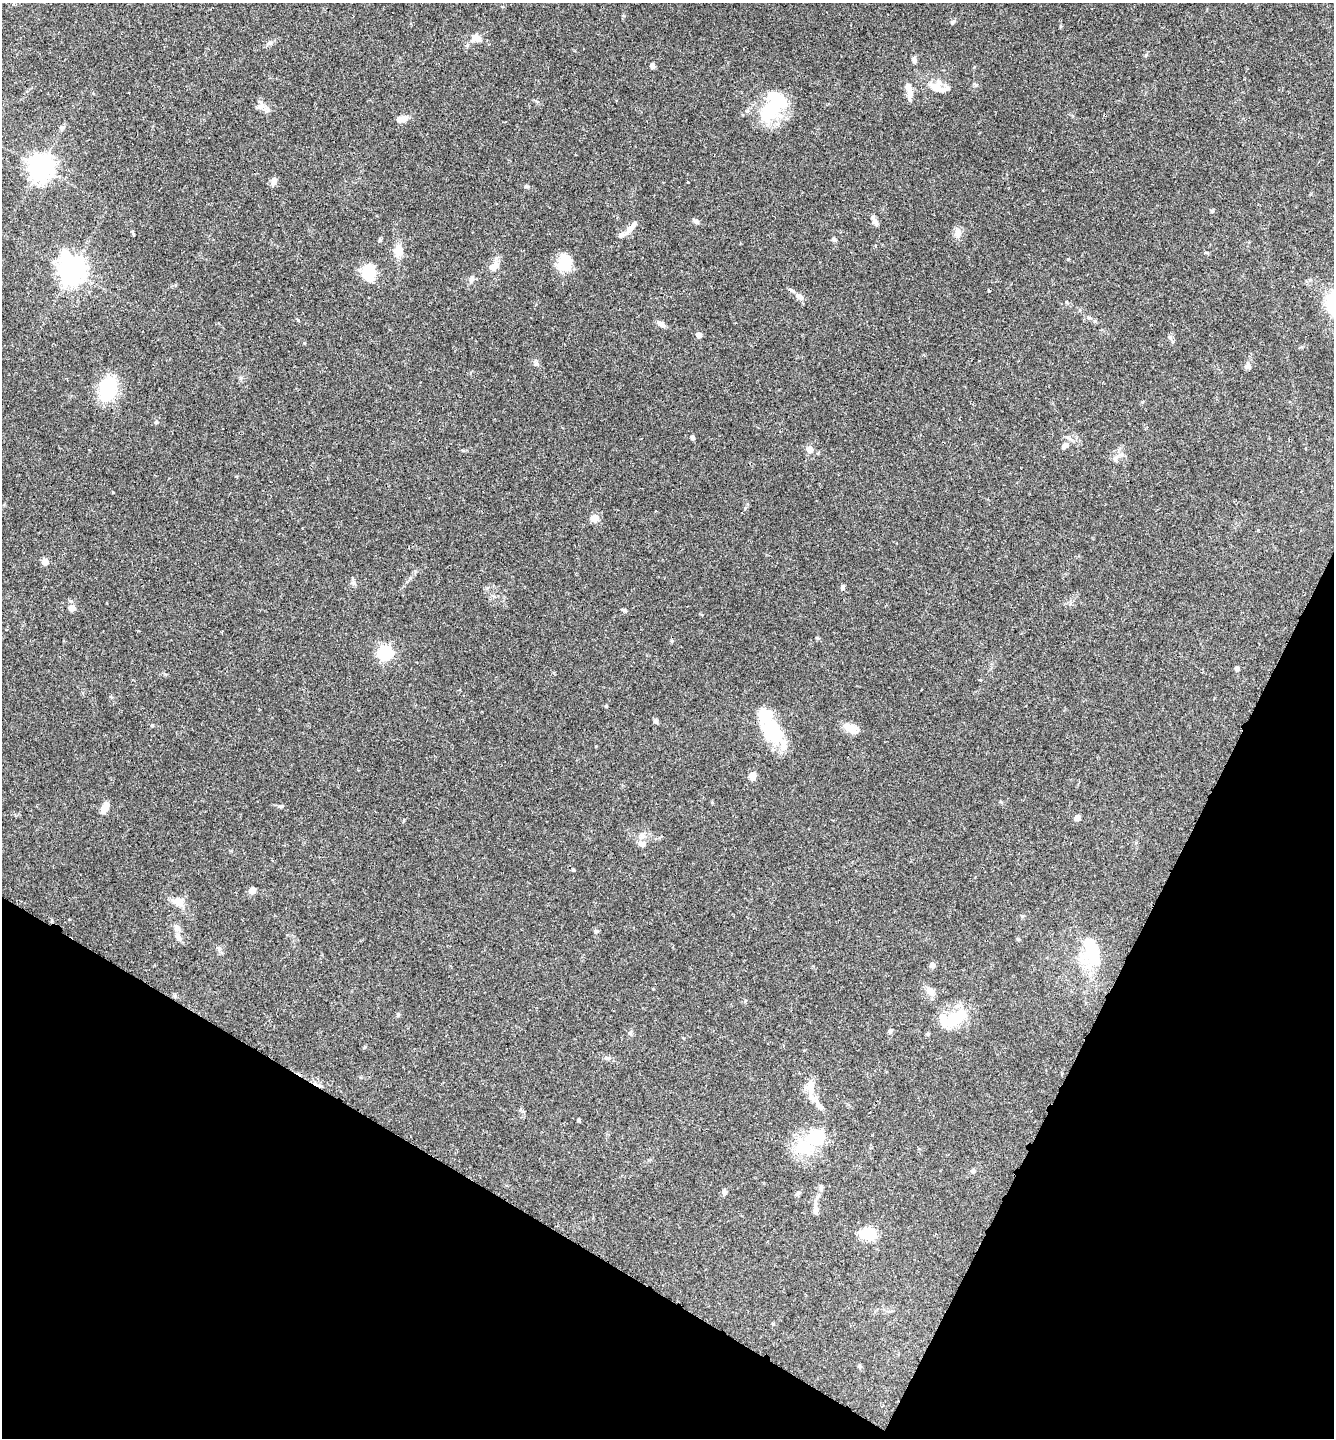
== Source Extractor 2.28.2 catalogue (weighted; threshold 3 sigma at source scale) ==
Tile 15 of 4 x 4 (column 3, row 4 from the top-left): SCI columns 2820-4151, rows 8-1443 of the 5772 x 5764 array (HDU 1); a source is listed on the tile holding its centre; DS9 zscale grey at full resolution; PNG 1336 x 1440 px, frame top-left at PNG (2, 3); no overlay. Shown black and unused: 23% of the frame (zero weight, under 3 of 4 exposures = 1% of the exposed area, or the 3 px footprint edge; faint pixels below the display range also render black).
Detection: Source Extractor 2.28.2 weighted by HDU 2 'WHT'; one run over the whole footprint, this tile lists its part. Background 0.0626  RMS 0.0045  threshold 0.0201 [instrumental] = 3 sigma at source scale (4.5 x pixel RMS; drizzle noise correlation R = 1.50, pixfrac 1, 0.05/0.05 arcsec/px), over >= 5 px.
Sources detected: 91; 4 inside a brighter object's white glare — not listed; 6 inside a brighter listed object's ellipse — not listed separately; the other 81 listed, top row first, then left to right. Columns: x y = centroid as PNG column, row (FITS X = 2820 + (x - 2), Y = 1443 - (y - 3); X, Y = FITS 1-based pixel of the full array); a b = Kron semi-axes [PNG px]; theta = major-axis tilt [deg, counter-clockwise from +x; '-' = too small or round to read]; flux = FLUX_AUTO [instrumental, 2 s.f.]
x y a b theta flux
953 22 7 4 53 0.67
477 38 11 9 -21 3.4
270 43 6 5 - 0.81
1146 55 6 5 - 0.61
914 60 8 5 -71 1.1
652 66 5 4 - 1.8
937 87 27 13 -14 6.7
909 89 22 7 -75 3.6
261 106 11 7 60 1.9
770 110 31 17 59 25
403 118 11 9 20 2.5
62 128 7 5 47 0.89
40 167 8 8 - 440
273 182 11 6 78 1.7
526 186 5 5 - 0.62
696 221 8 5 -33 1
875 221 13 6 -61 1.8
629 229 15 8 50 3.3
958 234 12 8 -78 2.5
380 239 5 4 - 0.58
834 239 8 3 -45 0.64
398 251 14 10 -84 5.2
1207 253 6 4 -1 0.51
1068 259 4 4 - 0.37
495 266 15 8 36 3.3
564 266 19 14 5 8.1
71 270 9 8 - 470
369 273 16 11 -86 13
472 278 8 6 58 1.3
800 296 12 5 -41 1.6
661 324 9 6 -25 2.1
699 335 6 5 - 1.6
1247 365 10 7 48 1.5
108 389 17 12 78 33
156 422 4 4 - 0.6
692 437 4 4 - 1.3
1065 446 11 6 40 2
809 449 7 6 - 3.4
1115 458 13 5 52 1.8
113 492 4 3 - 0.3
594 518 11 9 -7 2.9
45 562 5 4 - 6
353 583 7 5 -46 1
843 587 8 5 69 0.84
72 608 7 6 - 2.9
625 610 6 4 -20 0.71
672 641 6 4 -72 0.5
385 653 6 6 - 85
1237 668 5 5 - 1.1
606 706 4 4 - 0.41
655 721 7 5 -33 0.91
850 728 16 9 -31 5
774 731 33 20 -54 22
752 776 9 7 63 2.6
281 806 6 4 33 0.58
104 808 10 6 64 5.3
1077 817 5 4 - 3.5
642 836 10 8 51 2.3
252 890 9 7 37 1.8
178 902 17 12 -8 4.4
596 931 6 5 - 0.71
178 938 11 7 -67 2.2
219 948 7 5 -68 1
1094 956 31 24 42 17
932 965 7 6 - 1.5
930 990 13 8 -24 2.8
954 1018 36 17 9 14
890 1031 6 5 - 0.72
607 1058 9 5 -10 1.2
810 1086 19 11 88 5.3
820 1106 13 6 -51 2
579 1120 3 3 - 0.67
817 1137 7 6 - 69
803 1147 27 20 2 15
973 1171 5 5 - 0.78
821 1187 6 5 - 0.79
724 1192 6 5 - 1.4
798 1193 7 5 72 0.92
815 1210 10 7 90 1.8
868 1234 16 11 -2 12
859 1366 6 4 -88 0.58
Unlisted compact peaks at least as high as the median listed source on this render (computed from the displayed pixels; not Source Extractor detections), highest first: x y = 1090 318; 398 1014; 1212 211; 152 725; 976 85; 536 364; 298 320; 365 1047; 688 182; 133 234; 745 508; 1018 939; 404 820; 1170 337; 410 578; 1060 26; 304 343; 1142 402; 241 378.